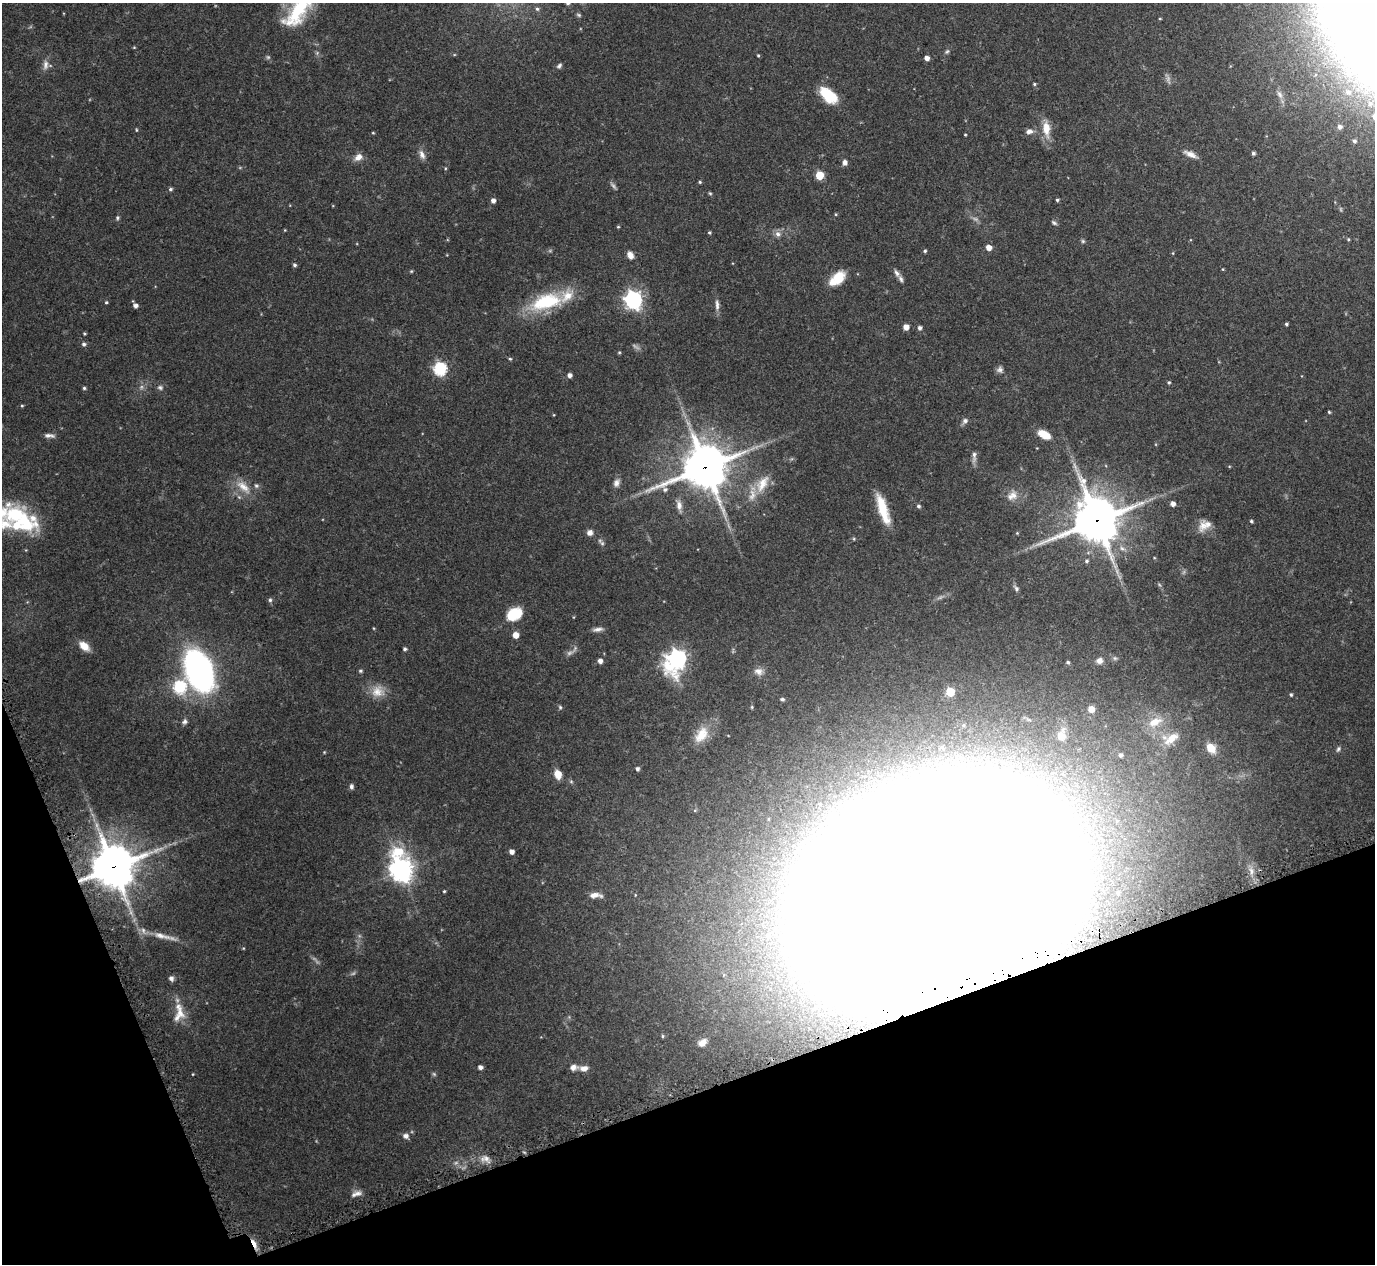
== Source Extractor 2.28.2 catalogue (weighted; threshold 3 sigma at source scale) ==
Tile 14 of 4 x 4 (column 2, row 4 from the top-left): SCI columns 1424-2796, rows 187-1448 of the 5575 x 5551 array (HDU 1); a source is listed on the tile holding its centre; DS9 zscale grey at full resolution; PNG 1377 x 1266 px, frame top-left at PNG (2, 3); no overlay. Shown black and unused: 18% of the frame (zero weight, under 3 of 5 exposures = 4% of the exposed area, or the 3 px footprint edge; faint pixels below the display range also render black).
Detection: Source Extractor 2.28.2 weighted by HDU 2 'WHT'; one run over the whole footprint, this tile lists its part. Background 0.0876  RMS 0.0034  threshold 0.0154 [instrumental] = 3 sigma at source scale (4.5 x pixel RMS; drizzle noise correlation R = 1.50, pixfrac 1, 0.05/0.05 arcsec/px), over >= 5 px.
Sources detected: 166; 7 too faint to see at this stretch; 1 inside a brighter object's white glare — not listed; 14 inside a brighter listed object's ellipse — not listed separately; the other 144 listed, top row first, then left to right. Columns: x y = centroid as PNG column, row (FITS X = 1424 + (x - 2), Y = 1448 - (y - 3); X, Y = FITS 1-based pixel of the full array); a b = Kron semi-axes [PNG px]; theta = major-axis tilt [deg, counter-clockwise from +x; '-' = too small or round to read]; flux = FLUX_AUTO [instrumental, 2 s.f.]
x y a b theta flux
568 3 5 5 - 0.71
537 9 5 5 - 0.54
298 10 42 20 59 22
579 15 7 4 -27 0.49
134 47 5 3 - 0.27
947 52 8 5 48 0.67
758 55 4 3 - 0.33
926 58 4 4 - 1.8
45 65 14 7 85 1.8
559 66 8 5 42 0.8
1034 84 5 4 - 0.4
1348 92 14 11 -31 5.8
1279 94 11 6 -58 1.4
828 95 22 12 -41 10
1340 127 6 6 - 1.5
1046 129 21 10 -86 5.1
136 130 5 3 - 0.3
1029 131 9 6 11 1.5
373 133 3 3 - 0.28
965 135 3 2 - 0.29
1354 141 5 4 - 0.75
1253 153 5 4 - 0.7
1190 154 18 6 -24 2.2
422 155 13 7 -66 1.8
358 157 12 8 37 2.1
845 162 5 5 - 1.6
820 175 5 5 - 11
700 182 4 4 - 0.42
170 189 6 4 18 0.59
710 193 5 4 - 0.4
1057 200 4 3 - 0.52
493 201 5 4 - 1.5
836 214 5 3 - 0.29
117 218 6 5 - 0.52
1054 223 7 5 -36 0.65
618 227 4 4 - 0.33
709 232 4 3 - 0.42
778 234 8 7 - 1.5
1348 239 4 4 - 0.39
1083 241 6 5 - 0.52
989 247 5 4 - 2.8
925 251 4 4 - 0.5
630 255 9 7 -59 1.9
294 265 4 4 - 0.65
1223 269 4 3 - 0.27
411 271 5 4 - 0.34
896 273 10 6 -62 1.2
838 277 17 13 40 6.1
633 300 7 7 - 130
106 302 4 4 - 0.39
546 302 42 19 16 21
717 305 16 5 -88 1.6
135 306 5 5 - 1.3
1286 324 3 3 - 0.51
906 327 5 5 - 2.8
920 328 5 5 - 0.92
84 333 4 3 - 0.37
84 344 6 5 - 0.78
619 352 4 4 - 0.36
510 359 4 4 - 0.42
440 369 6 6 - 41
1000 370 8 8 - 1.1
569 375 4 4 - 1.4
1169 382 4 3 - 0.46
160 387 8 6 -12 0.85
84 388 4 4 - 0.49
22 406 4 4 - 0.37
1329 412 4 3 - 0.37
965 421 8 6 40 1.1
1044 434 14 8 -29 5.1
49 435 13 5 -5 1.3
1037 448 3 3 - 0.21
974 456 17 5 89 1.5
705 467 16 14 25 1100
616 483 11 7 63 1.6
762 484 28 14 59 6.8
243 487 25 11 -42 4.9
1012 496 16 11 35 3.2
1173 504 5 4 - 1.7
679 505 14 7 -81 2.1
918 506 5 5 - 0.7
883 509 33 9 -72 10
15 514 30 29 - 19
1096 521 16 15 - 1200
1251 521 4 3 - 0.52
1203 525 18 12 60 3.3
590 533 7 7 - 1.6
1017 533 4 4 - 0.27
854 539 5 3 - 0.33
602 543 9 5 -32 0.71
1087 561 5 5 - 0.64
1016 588 7 5 -57 0.8
270 600 5 5 - 0.68
514 614 17 12 29 9.1
598 629 13 5 7 1.4
516 635 5 5 - 3.6
84 646 10 7 -40 4.6
405 649 4 4 - 0.67
677 659 11 8 62 130
600 661 4 4 - 1.7
1099 661 8 7 - 1.7
1068 662 4 4 - 0.48
199 671 25 15 -69 140
360 671 5 4 - 0.49
758 671 12 9 -14 2.1
179 687 6 6 - 36
378 691 18 16 6 4.7
950 692 5 5 - 13
1291 694 4 3 - 0.48
782 699 5 4 - 0.68
560 707 6 4 -48 0.52
752 707 4 4 - 0.37
1091 709 5 5 - 3
185 721 7 6 - 0.92
1155 722 22 11 25 6.1
701 735 25 15 57 7
1061 736 12 11 - 2.7
1171 738 24 14 24 6.5
1211 748 9 7 -50 5.9
1338 749 7 5 55 0.69
324 752 4 4 - 0.28
1120 755 7 6 - 1.1
637 769 5 4 - 0.86
558 774 9 7 -72 3.5
351 786 7 5 -90 0.89
512 852 4 4 - 1.9
113 867 14 14 - 1000
401 870 13 9 -76 230
936 890 146 104 21 5300
444 891 4 3 - 0.35
1118 893 5 5 - 0.69
595 895 16 6 -1 2.4
162 936 36 8 -14 4.8
768 936 8 7 - 1.3
171 978 6 5 - 1.1
179 1014 25 13 72 5.2
663 1036 5 4 - 0.43
702 1042 11 7 33 2.3
480 1067 4 4 - 1.3
584 1068 11 7 3 1.9
406 1136 7 6 - 1.4
486 1158 9 7 -74 1.6
358 1193 11 9 7 1.9
254 1243 13 4 -64 2.9
Overlapping masked pixels (flux is a lower limit): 5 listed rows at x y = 705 467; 1096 521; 113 867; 936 890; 254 1243
Isophote crosses this tile's border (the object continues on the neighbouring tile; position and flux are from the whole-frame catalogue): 2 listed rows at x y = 568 3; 298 10